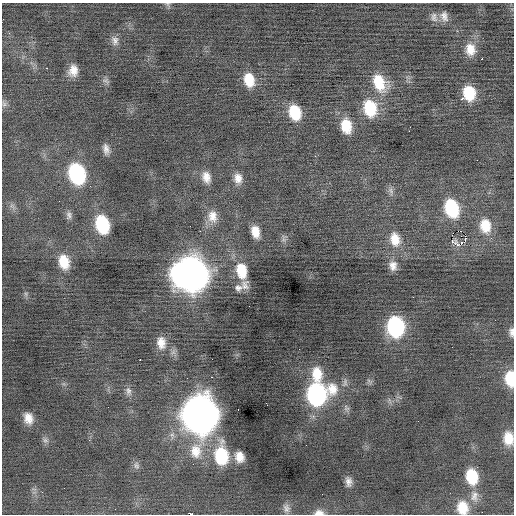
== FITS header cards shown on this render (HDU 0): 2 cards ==
NAXIS1  =                  512 / Axis length
NAXIS2  =                  512 / Axis length

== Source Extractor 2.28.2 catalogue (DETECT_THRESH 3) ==
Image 512 x 512 px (HDU 0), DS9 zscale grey, 1 PNG px = 1 image px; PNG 516 x 516 px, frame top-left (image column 1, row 512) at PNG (2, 3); no overlay
Background -0.151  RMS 0.84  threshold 2.53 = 3 sigma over >= 5 px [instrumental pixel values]
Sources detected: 80; all 80 listed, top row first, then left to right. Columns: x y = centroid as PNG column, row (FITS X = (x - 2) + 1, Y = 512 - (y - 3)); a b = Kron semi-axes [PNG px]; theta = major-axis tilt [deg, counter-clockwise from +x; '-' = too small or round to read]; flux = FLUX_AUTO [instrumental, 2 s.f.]
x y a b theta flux
168 4 7 6 - 120
444 16 14 10 -72 390
434 17 14 8 -81 310
115 40 13 9 -83 330
470 49 16 13 -80 830
481 59 3 2 - 150
47 68 3 2 - 320
73 71 13 10 80 640
249 80 16 11 -73 1200
106 81 11 6 -39 170
379 82 23 15 -67 1700
469 93 14 11 -77 1800
462 98 3 2 - 230
4 104 8 6 -63 160
370 108 19 14 -75 2200
295 112 14 10 -72 1700
346 126 15 10 -81 1300
410 127 2 2 - 46
106 149 13 7 -77 340
315 156 3 3 - 46
477 160 2 2 - 58
77 174 17 13 -73 5900
206 177 14 10 -73 570
238 178 13 10 -81 500
391 191 10 6 -54 210
451 208 17 13 -70 2900
69 215 12 7 -89 210
212 216 17 13 -86 720
102 224 16 11 -75 3100
190 226 2 2 - 49
485 226 17 13 -82 1200
200 231 3 2 - 92
458 231 2 2 - 400
255 232 12 8 -78 780
283 239 7 4 -72 150
395 239 19 13 -77 1000
465 239 3 2 - 67
452 241 5 3 - 49
458 245 7 4 3 790
64 262 16 11 -76 1200
393 266 13 10 -83 440
241 271 18 12 -79 1500
191 274 20 19 - 58000
245 285 14 10 -87 410
238 288 9 9 - 240
26 294 7 4 -71 110
413 297 2 2 - 42
249 306 2 2 - 99
396 327 16 13 -84 6400
511 332 11 6 -88 230
161 343 17 12 -83 700
140 360 2 2 - 66
317 374 19 13 -86 1300
211 377 2 2 - 180
510 378 14 8 -88 1700
345 383 12 7 70 240
332 389 19 15 -82 1100
128 391 12 8 -78 260
316 394 17 14 -89 9600
267 404 4 2 - 150
346 408 10 7 -63 200
200 415 19 17 -85 83000
28 418 13 10 -71 630
508 438 15 10 -86 960
45 440 8 7 - 200
196 451 23 17 82 1400
214 452 3 3 - 210
221 456 23 14 -88 3200
239 457 12 10 -69 680
136 465 11 8 -78 220
472 476 16 11 -78 1900
348 482 12 7 -84 330
64 488 2 2 - 30
474 496 18 11 84 600
286 508 12 8 -77 280
462 508 16 13 -79 1200
115 509 2 2 - 70
482 512 2 2 - 85
319 513 13 7 -1 360
191 514 2 2 - 1100
At the frame edge (FLAGS 8, measured only in part): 7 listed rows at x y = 168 4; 511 332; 510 378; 508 438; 462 508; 319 513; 191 514